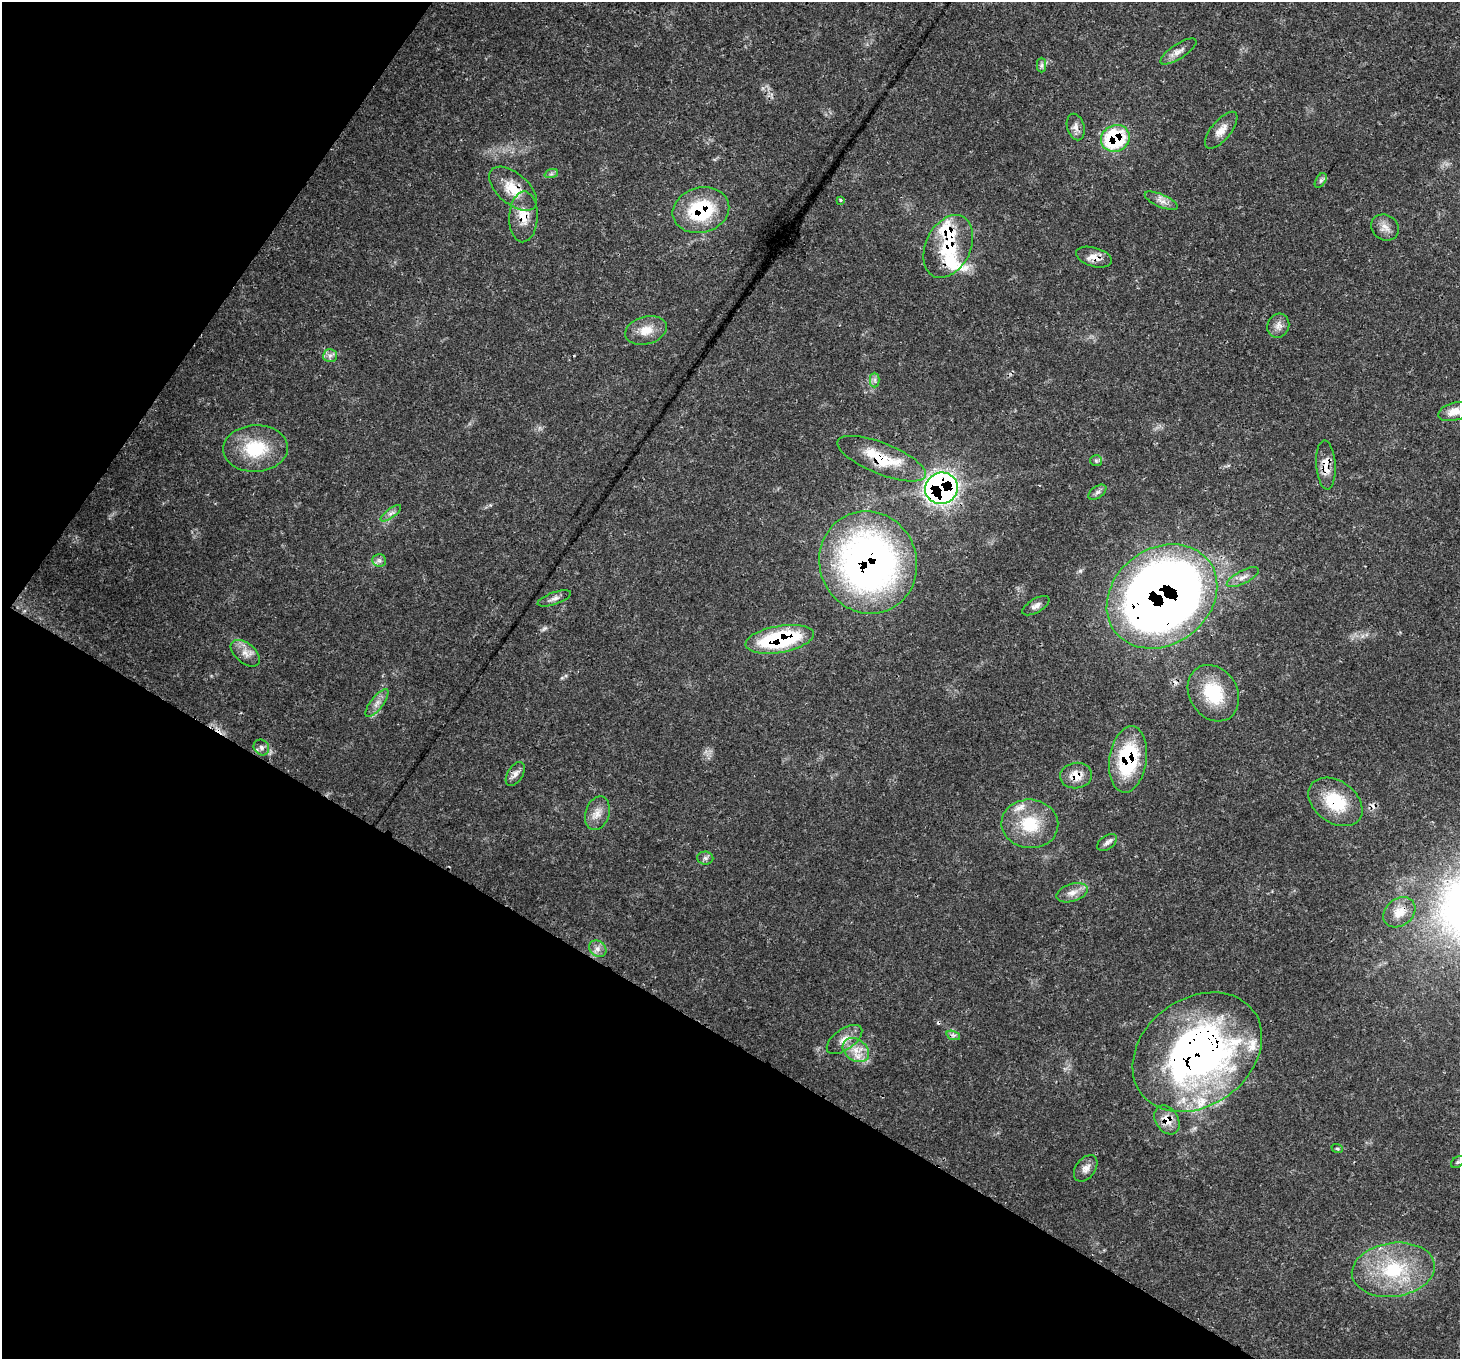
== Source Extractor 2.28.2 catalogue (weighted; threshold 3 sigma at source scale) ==
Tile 9 of 4 x 4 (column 1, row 3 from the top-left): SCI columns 73-1530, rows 1706-3062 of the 5971 x 6062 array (HDU 1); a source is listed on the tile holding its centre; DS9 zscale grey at full resolution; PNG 1462 x 1361 px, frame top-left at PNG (2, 2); each listed source drawn as its Kron ellipse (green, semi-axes under 4 px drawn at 4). Shown black and unused: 31% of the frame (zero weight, under 3 of 4 exposures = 7% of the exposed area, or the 3 px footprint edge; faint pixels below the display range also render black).
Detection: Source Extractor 2.28.2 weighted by HDU 2 'WHT'; one run over the whole footprint, this tile lists its part. Background 0.0597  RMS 0.0031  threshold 0.0139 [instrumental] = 3 sigma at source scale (4.5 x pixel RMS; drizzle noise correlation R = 1.50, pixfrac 1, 0.0396/0.0396 arcsec/px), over >= 5 px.
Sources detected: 64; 2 cosmic-ray / hot-pixel residue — neither listed nor drawn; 4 inside a brighter listed object's ellipse — not listed separately; the other 58 listed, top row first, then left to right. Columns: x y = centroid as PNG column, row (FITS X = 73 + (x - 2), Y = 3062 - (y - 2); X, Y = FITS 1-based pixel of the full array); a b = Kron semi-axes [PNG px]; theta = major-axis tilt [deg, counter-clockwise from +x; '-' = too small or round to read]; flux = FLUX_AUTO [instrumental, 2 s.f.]
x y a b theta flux
1178 51 21 7 33 2.2
1042 65 7 4 89 0.73
1076 127 13 8 -75 1.8
1221 130 22 9 50 3.3
1115 138 15 13 30 26
551 174 7 4 18 0.6
1321 180 8 5 58 0.8
513 189 29 15 -41 8
841 200 3 3 - 0.46
1161 201 18 6 -23 2.1
701 210 29 22 15 23
523 217 25 14 88 6
1385 227 14 12 -34 2.6
948 246 33 22 64 14
1094 257 18 9 -16 3.1
1278 326 12 10 65 2.1
646 330 21 14 14 5
330 356 7 6 - 1.1
875 380 7 4 -90 0.84
1454 412 16 9 16 3.2
255 449 32 23 3 16
882 459 47 15 -22 14
1096 461 6 5 - 0.57
1326 465 24 9 -86 4.4
941 488 16 15 - 130
1097 492 10 6 37 1
391 513 12 4 36 1.1
379 560 6 6 - 0.94
868 562 52 48 -68 150
1243 577 18 6 27 2.1
1162 596 59 48 37 360
554 598 17 6 19 1.5
1036 606 15 6 30 1.6
780 639 34 13 10 35
245 653 17 10 -39 3
1213 693 30 24 -58 16
377 703 17 6 53 2
261 747 8 7 - 1.2
1128 759 33 18 82 26
515 774 13 7 58 1.7
1076 776 16 12 5 4.3
1335 802 30 21 -36 14
597 813 17 12 72 3.3
1030 824 28 24 -5 13
1107 842 11 6 34 1.2
705 858 8 6 -1 0.88
1072 893 16 9 17 2.7
1399 912 17 13 37 4.1
598 949 9 7 -36 1.5
953 1035 7 4 -18 0.77
844 1039 20 10 35 3.5
856 1050 14 10 -36 4.2
1197 1052 70 53 36 170
1167 1120 15 11 -57 4.3
1337 1148 6 3 -20 0.43
1458 1162 7 5 35 0.65
1086 1168 15 9 53 2.1
1393 1270 42 27 8 25
Overlapping masked pixels (flux is a lower limit): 18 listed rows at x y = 1115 138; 513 189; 701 210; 523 217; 948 246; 1094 257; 882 459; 1326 465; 941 488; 868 562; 1162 596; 780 639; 1128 759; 1076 776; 1335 802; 1399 912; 1197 1052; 1167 1120
Isophote crosses this tile's border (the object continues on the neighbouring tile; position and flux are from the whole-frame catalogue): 1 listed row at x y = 1454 412
Unlisted compact peaks at least as high as the median listed source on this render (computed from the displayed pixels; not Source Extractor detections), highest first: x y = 544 628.